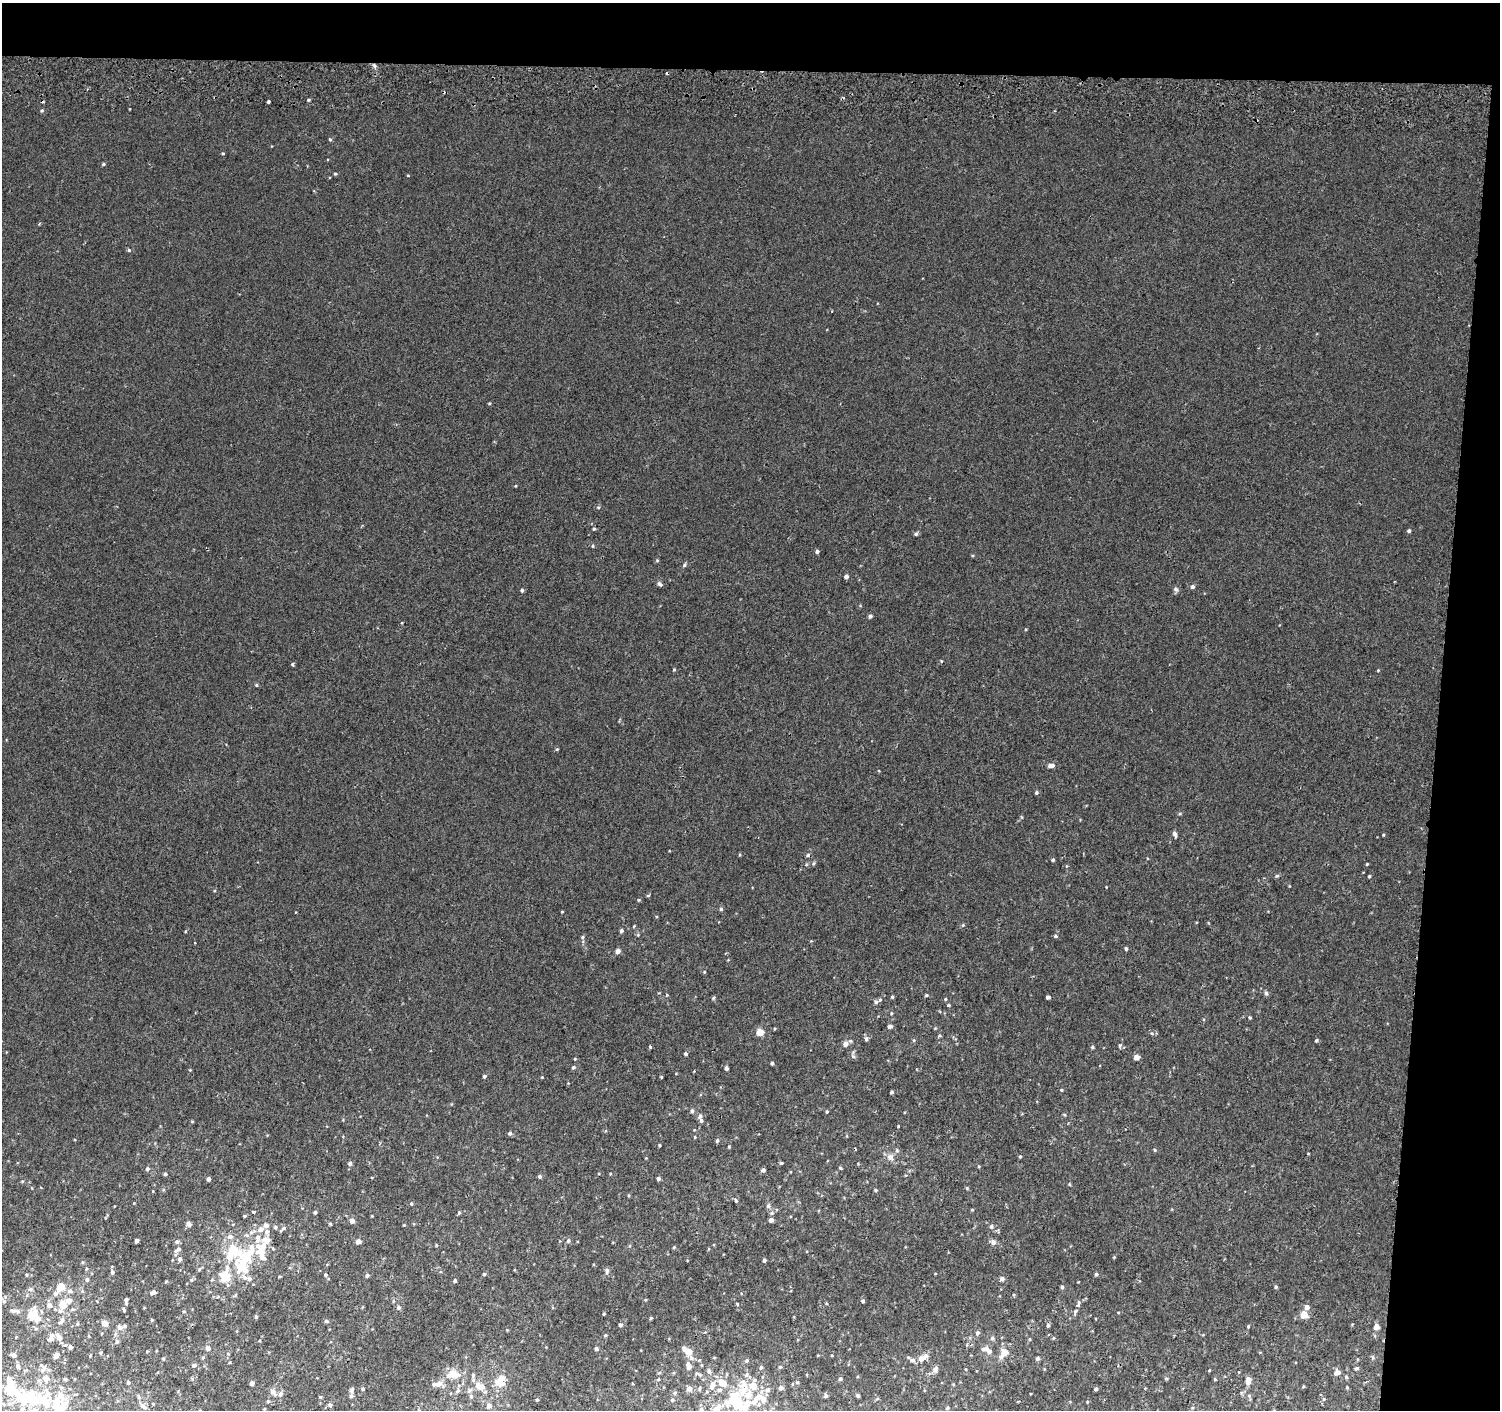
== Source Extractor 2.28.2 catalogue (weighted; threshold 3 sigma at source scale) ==
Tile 3 of 3 x 3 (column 3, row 1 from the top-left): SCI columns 3000-4497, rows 3093-4500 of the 4511 x 4830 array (HDU 1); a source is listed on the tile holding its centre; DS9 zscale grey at full resolution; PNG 1502 x 1412 px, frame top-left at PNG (2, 3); no overlay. Shown black and unused: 9% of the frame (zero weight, under 2 of 3 exposures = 3% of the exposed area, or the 3 px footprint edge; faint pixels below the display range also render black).
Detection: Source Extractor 2.28.2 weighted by HDU 2 'WHT'; one run over the whole footprint, this tile lists its part. Background 0.00209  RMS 0.0036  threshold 0.0164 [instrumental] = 3 sigma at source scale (4.5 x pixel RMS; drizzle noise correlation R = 1.50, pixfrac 1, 0.0396/0.0396 arcsec/px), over >= 5 px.
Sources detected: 369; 7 inside a brighter object's white glare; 6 cosmic-ray / hot-pixel residue — not listed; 37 inside a brighter listed object's ellipse — not listed separately; the other 319 listed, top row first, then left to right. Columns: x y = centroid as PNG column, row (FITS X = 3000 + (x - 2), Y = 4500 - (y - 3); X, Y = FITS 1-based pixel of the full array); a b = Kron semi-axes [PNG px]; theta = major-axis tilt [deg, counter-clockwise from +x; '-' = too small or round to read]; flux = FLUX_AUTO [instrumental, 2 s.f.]
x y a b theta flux
374 66 7 4 -70 0.92
308 100 4 3 - 0.44
269 101 3 3 - 2.4
42 111 5 4 - 0.59
330 139 5 4 - 0.44
223 153 4 4 - 0.42
103 164 5 4 - 0.58
335 174 4 4 - 0.43
408 175 4 3 - 0.27
129 250 5 5 - 0.55
489 403 5 3 - 0.32
516 486 3 3 - 0.33
598 507 5 4 - 0.47
594 529 4 3 - 0.48
1409 531 4 4 - 0.74
916 534 5 5 - 0.74
593 546 5 4 - 0.53
817 551 4 4 - 0.99
657 560 5 4 - 0.36
684 565 6 4 49 0.57
846 577 4 4 - 1.5
660 584 7 5 -41 0.88
1192 587 5 4 - 1.1
1176 589 7 6 - 1
522 590 4 4 - 0.72
870 616 4 4 - 1
941 661 4 4 - 0.33
293 664 3 3 - 0.76
674 670 4 4 - 0.37
1378 670 5 3 - 0.3
256 685 5 4 - 0.46
557 749 4 4 - 0.39
1051 765 8 5 12 1.8
1036 792 4 4 - 0.7
1180 814 5 3 - 0.43
1175 834 6 4 -65 1.3
1383 835 3 3 - 0.35
740 855 4 4 - 0.36
808 855 6 4 18 0.67
1053 860 3 3 - 0.59
813 863 6 5 - 0.6
1367 864 4 3 - 0.36
1066 866 5 3 - 0.35
1277 876 6 4 40 0.54
1369 876 3 3 - 0.47
1106 887 3 3 - 0.23
648 895 5 3 - 0.35
639 900 4 4 - 0.33
721 909 5 5 - 0.69
562 912 4 3 - 0.28
963 925 4 4 - 0.42
634 926 4 3 - 0.35
621 930 4 4 - 0.87
185 931 4 3 - 0.3
638 935 5 4 - 0.42
1055 936 5 5 - 0.63
582 937 5 4 - 0.63
1126 949 4 4 - 0.77
618 951 5 4 - 2.1
1266 993 7 5 -70 0.78
667 995 4 4 - 0.35
926 995 5 4 - 0.45
892 997 3 3 - 0.52
1048 997 4 4 - 1.1
714 998 6 4 43 0.56
945 999 4 3 - 0.37
876 1002 6 5 - 0.84
949 1005 4 3 - 0.43
891 1013 4 4 - 0.36
1250 1017 4 3 - 0.47
890 1026 5 4 - 1.3
760 1032 5 4 - 8.8
1152 1033 6 5 - 0.62
939 1035 5 4 - 0.42
866 1039 6 5 - 0.87
914 1040 5 4 - 0.44
1316 1040 4 4 - 0.65
846 1044 8 5 34 2.9
1120 1045 7 5 74 0.62
650 1047 5 3 - 0.37
1092 1047 4 4 - 0.64
686 1054 4 4 - 0.79
853 1056 6 6 - 0.82
1136 1057 4 4 - 3.4
575 1059 4 4 - 0.33
772 1063 4 3 - 0.69
573 1067 5 4 - 0.74
726 1068 4 4 - 1
190 1070 4 4 - 0.32
484 1076 4 3 - 0.77
542 1077 4 3 - 0.27
661 1077 3 3 - 0.32
1061 1090 4 3 - 0.43
892 1092 3 3 - 0.65
692 1111 6 4 89 0.7
827 1112 4 3 - 0.44
1064 1114 5 3 - 0.36
700 1116 7 5 45 0.97
192 1121 4 3 - 0.33
898 1126 3 2 - 0.29
510 1133 5 4 - 0.8
847 1136 5 3 - 0.32
695 1137 4 3 - 0.33
717 1140 4 4 - 0.9
659 1145 3 3 - 0.45
729 1147 4 3 - 0.33
1155 1150 4 4 - 0.46
1308 1154 4 3 - 0.25
890 1157 12 10 -47 2.4
1020 1157 4 3 - 0.41
350 1163 6 5 - 0.99
781 1163 5 3 - 0.53
858 1164 4 3 - 0.27
840 1168 5 3 - 0.48
147 1169 5 5 - 0.9
763 1170 4 4 - 1.4
599 1173 4 3 - 0.3
165 1174 4 3 - 0.79
610 1174 4 4 - 0.31
540 1177 4 4 - 0.83
658 1178 4 4 - 0.91
208 1179 4 4 - 1.1
1069 1184 5 3 - 0.36
967 1188 5 4 - 0.39
875 1190 4 4 - 0.57
628 1195 5 3 - 0.34
736 1200 7 4 -64 0.64
411 1204 5 4 - 0.47
114 1206 4 2 - 0.21
768 1206 7 6 - 1
972 1210 4 4 - 0.34
253 1212 4 3 - 0.44
315 1212 4 3 - 0.67
459 1213 4 4 - 0.56
772 1213 6 5 - 0.77
244 1216 4 3 - 0.41
372 1216 3 3 - 0.26
771 1220 4 4 - 2.2
352 1221 5 5 - 2
189 1224 6 6 - 1.2
330 1224 5 3 - 0.4
404 1225 3 3 - 0.29
991 1226 6 6 - 0.96
275 1227 5 5 - 0.82
261 1229 9 7 27 2.1
283 1229 9 4 38 0.94
230 1236 7 7 - 1.8
568 1240 6 5 - 0.88
137 1241 4 4 - 1.5
266 1241 13 11 30 3.8
358 1241 4 4 - 2.6
177 1242 6 5 - 0.93
993 1242 6 5 - 1.8
436 1245 4 3 - 0.32
674 1247 4 3 - 0.35
178 1249 11 6 40 1.6
232 1251 14 10 66 13
247 1257 29 13 65 15
262 1257 9 7 -39 2.4
1114 1257 4 3 - 0.33
180 1259 6 5 - 1.2
764 1260 4 3 - 0.8
83 1262 5 5 - 0.45
199 1269 6 4 39 0.56
607 1271 9 5 90 0.92
112 1272 6 5 - 0.75
484 1274 5 3 - 0.63
1096 1274 4 4 - 0.84
26 1275 5 5 - 0.53
325 1275 5 4 - 0.52
367 1275 5 4 - 0.79
279 1276 5 3 - 0.35
225 1277 11 10 - 7.6
249 1279 8 7 - 1.7
1002 1279 5 5 - 1.3
87 1280 6 5 - 0.88
191 1280 5 4 - 0.56
212 1280 5 3 - 0.37
455 1281 4 4 - 0.73
61 1287 5 5 - 10
1062 1287 4 4 - 0.65
1276 1287 4 4 - 0.52
30 1289 7 5 2 0.97
70 1291 7 7 - 1.4
82 1291 5 5 - 0.52
154 1292 6 4 15 1.4
55 1294 8 6 31 1.6
1014 1295 4 3 - 0.36
645 1300 5 3 - 0.32
4 1301 7 6 - 0.71
69 1301 8 6 4 2.1
126 1301 7 3 -89 1.2
393 1301 6 4 72 0.42
863 1301 4 4 - 0.69
737 1304 5 4 - 0.38
49 1305 8 6 -70 2.4
62 1305 5 5 - 8.5
1307 1307 6 5 - 1.9
399 1308 5 5 - 0.93
73 1309 6 5 - 0.63
12 1310 11 6 -16 1.3
124 1310 6 4 -68 0.56
60 1311 8 6 46 1.3
184 1311 4 4 - 0.56
1075 1312 9 5 61 0.86
1118 1312 5 3 - 0.27
32 1314 13 8 54 7.6
604 1314 3 3 - 0.49
1304 1315 5 5 - 7.2
256 1317 4 3 - 0.53
650 1318 4 3 - 0.46
152 1320 4 3 - 0.46
61 1321 13 6 54 1.8
326 1321 6 5 - 0.58
104 1323 4 4 - 4.7
77 1324 6 4 76 0.56
620 1325 4 4 - 1.1
1048 1325 5 4 - 0.6
1248 1326 4 3 - 0.41
120 1327 7 7 - 1.5
1376 1327 5 5 - 2.9
36 1328 6 4 -25 0.67
507 1330 3 3 - 0.27
977 1333 5 5 - 0.98
52 1335 7 7 - 1.3
605 1335 4 4 - 0.53
59 1337 9 6 -56 2.5
992 1338 6 5 - 0.81
1053 1338 4 4 - 0.37
1030 1339 5 3 - 0.38
117 1341 7 5 75 0.73
70 1347 5 4 - 0.86
208 1348 5 5 - 1.9
596 1349 5 5 - 0.89
986 1349 11 6 1 1.6
689 1351 6 5 - 3.8
1004 1352 6 6 - 4.8
100 1353 4 4 - 0.35
228 1354 5 4 - 0.44
14 1355 4 4 - 1.8
56 1355 5 4 - 2.4
818 1355 5 3 - 0.27
90 1356 3 2 - 0.27
1001 1357 7 5 -75 1
1373 1357 6 4 -88 0.53
203 1358 5 4 - 0.47
691 1358 8 6 -57 1.1
1037 1358 4 4 - 0.87
163 1359 4 3 - 0.36
921 1359 6 6 - 2.2
912 1360 9 5 -27 1.2
747 1361 4 4 - 0.6
230 1362 4 4 - 0.36
194 1365 5 5 - 1.1
18 1366 6 5 - 1
688 1366 9 5 -75 2.3
761 1367 5 4 - 0.55
780 1367 4 4 - 0.52
1356 1368 5 4 - 0.79
43 1369 15 9 81 2.1
935 1369 8 6 65 1.5
966 1369 4 3 - 0.29
1044 1369 3 3 - 0.29
1209 1370 3 3 - 0.33
709 1371 6 5 - 0.79
659 1373 6 3 20 0.37
1337 1373 7 6 - 1.9
453 1374 12 8 7 6.8
473 1375 8 5 85 0.88
700 1375 7 5 -18 0.68
1346 1377 5 4 - 0.68
502 1378 7 6 - 2.8
1166 1378 5 3 - 0.36
65 1379 4 3 - 0.57
840 1379 4 4 - 0.95
1215 1379 4 3 - 0.38
1248 1380 9 5 -90 2.5
128 1382 4 3 - 0.68
498 1382 7 5 -52 4.7
797 1382 5 4 - 0.6
252 1383 4 4 - 1.5
722 1383 13 8 -37 4.2
439 1384 11 7 -21 2.5
712 1385 11 7 69 2.5
1303 1386 4 3 - 0.35
482 1387 9 7 9 3.2
689 1388 6 6 - 1.5
781 1388 5 4 - 1.3
363 1389 4 4 - 0.55
699 1389 6 3 71 0.36
1096 1389 4 3 - 0.86
351 1390 5 4 - 0.91
743 1390 23 12 46 6.5
458 1391 7 5 50 0.87
469 1391 9 6 50 1
273 1392 10 6 -55 2
675 1393 5 5 - 0.63
280 1394 7 6 - 1.2
351 1396 5 4 - 0.84
826 1396 4 4 - 0.96
858 1396 4 3 - 0.56
320 1397 4 3 - 0.41
29 1398 34 29 -23 26
757 1398 22 7 45 5.2
537 1399 4 3 - 0.59
877 1399 5 3 - 0.41
1324 1399 5 4 - 0.51
672 1400 5 5 - 0.62
268 1401 5 4 - 0.44
1018 1401 4 2 - 0.23
1087 1402 4 3 - 0.31
737 1404 14 11 -28 17
330 1405 5 5 - 0.83
489 1405 6 5 - 1.7
143 1406 12 6 -37 1.7
947 1408 6 5 - 0.57
1192 1408 5 4 - 0.45
701 1409 6 5 - 0.73
716 1409 11 8 24 2.8
Overlapping masked pixels (flux is a lower limit): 1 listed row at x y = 374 66
Isophote crosses this tile's border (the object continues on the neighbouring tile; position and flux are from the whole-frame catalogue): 1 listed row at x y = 716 1409
Unlisted compact peaks at least as high as the median listed source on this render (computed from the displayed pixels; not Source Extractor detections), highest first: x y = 1026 629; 704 972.